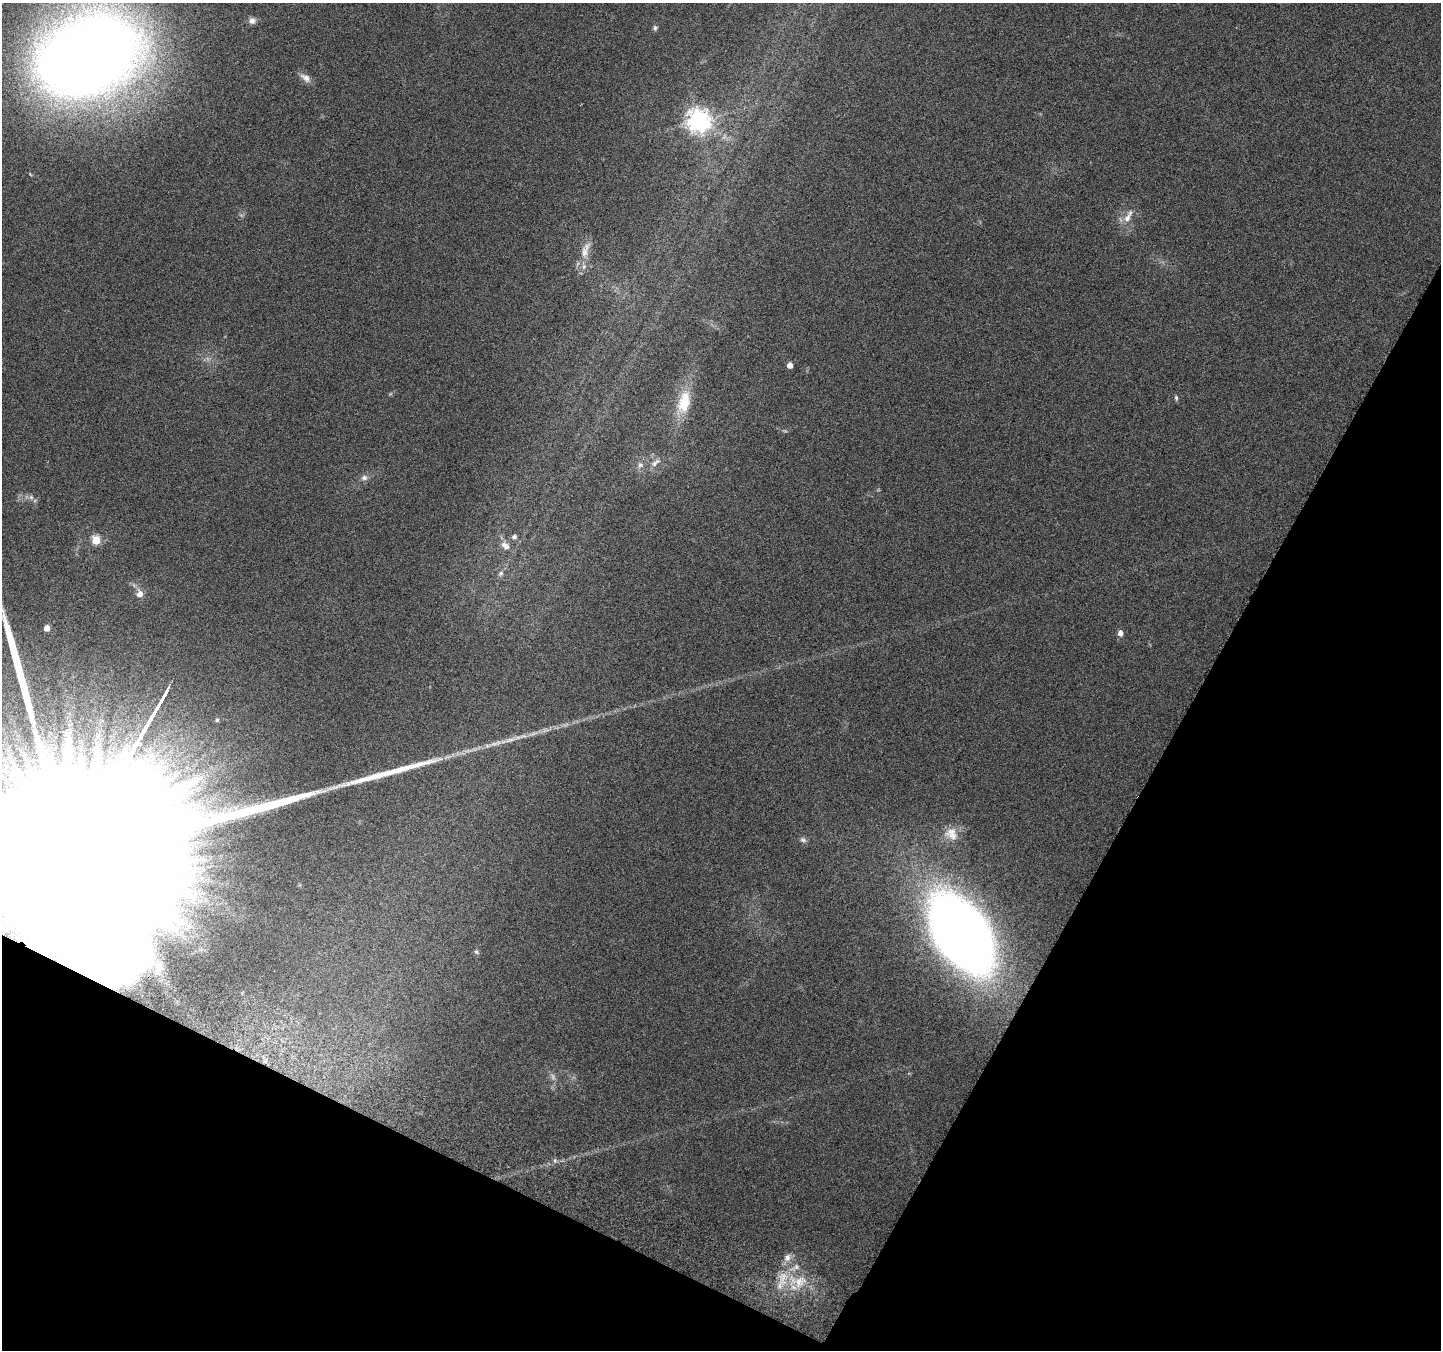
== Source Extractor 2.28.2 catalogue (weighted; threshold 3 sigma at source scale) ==
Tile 15 of 4 x 4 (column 3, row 4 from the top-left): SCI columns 2910-4348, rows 254-1601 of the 5825 x 5965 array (HDU 1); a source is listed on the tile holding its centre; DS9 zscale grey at full resolution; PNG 1443 x 1352 px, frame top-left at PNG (2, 3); no overlay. Shown black and unused: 26% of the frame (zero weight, under 3 of 6 exposures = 3% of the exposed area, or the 3 px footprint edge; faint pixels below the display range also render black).
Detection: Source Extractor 2.28.2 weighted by HDU 2 'WHT'; one run over the whole footprint, this tile lists its part. Background 0.0353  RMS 0.0041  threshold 0.0166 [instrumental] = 3 sigma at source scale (4.09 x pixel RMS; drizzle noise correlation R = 1.36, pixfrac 0.8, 0.0396/0.0396 arcsec/px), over >= 5 px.
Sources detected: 37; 2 too faint to see at this stretch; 2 long thin detections or spike segments (spike, bleed or trail) — not listed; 2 inside a brighter listed object's ellipse — not listed separately; the other 31 listed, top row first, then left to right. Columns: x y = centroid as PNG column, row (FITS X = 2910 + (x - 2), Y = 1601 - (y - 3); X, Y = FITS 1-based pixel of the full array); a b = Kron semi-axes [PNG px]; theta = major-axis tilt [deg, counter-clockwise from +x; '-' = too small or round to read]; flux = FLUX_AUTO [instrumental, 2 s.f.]
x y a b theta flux
252 21 9 8 - 1.9
655 28 7 5 -81 0.84
88 55 88 62 26 660
305 78 16 9 -36 2.5
699 121 8 8 - 310
1128 217 23 8 62 3.8
585 252 20 10 -88 4.7
790 365 5 4 - 3.2
1176 398 7 5 -64 0.65
684 403 29 14 76 13
655 463 16 6 42 2.1
640 465 8 7 - 1.4
364 478 9 8 - 1.5
31 497 7 6 - 1.1
514 537 6 5 - 0.92
96 540 5 5 - 11
505 546 12 8 -42 2.5
501 573 7 6 - 0.96
140 594 8 7 - 2.9
47 628 5 5 - 3.4
1120 633 5 5 - 2.6
217 720 5 4 - 0.69
508 740 35 6 15 6
953 836 24 10 -13 4.5
803 840 9 5 -15 1.1
79 846 208 34 60 240000
961 933 64 38 -57 450
476 952 8 5 -50 0.71
160 967 9 7 61 1.4
783 1278 25 12 84 8.2
800 1282 19 14 44 8.4
Overlapping masked pixels (flux is a lower limit): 1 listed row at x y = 79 846
Isophote crosses this tile's border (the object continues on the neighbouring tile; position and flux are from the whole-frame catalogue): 1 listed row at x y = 79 846